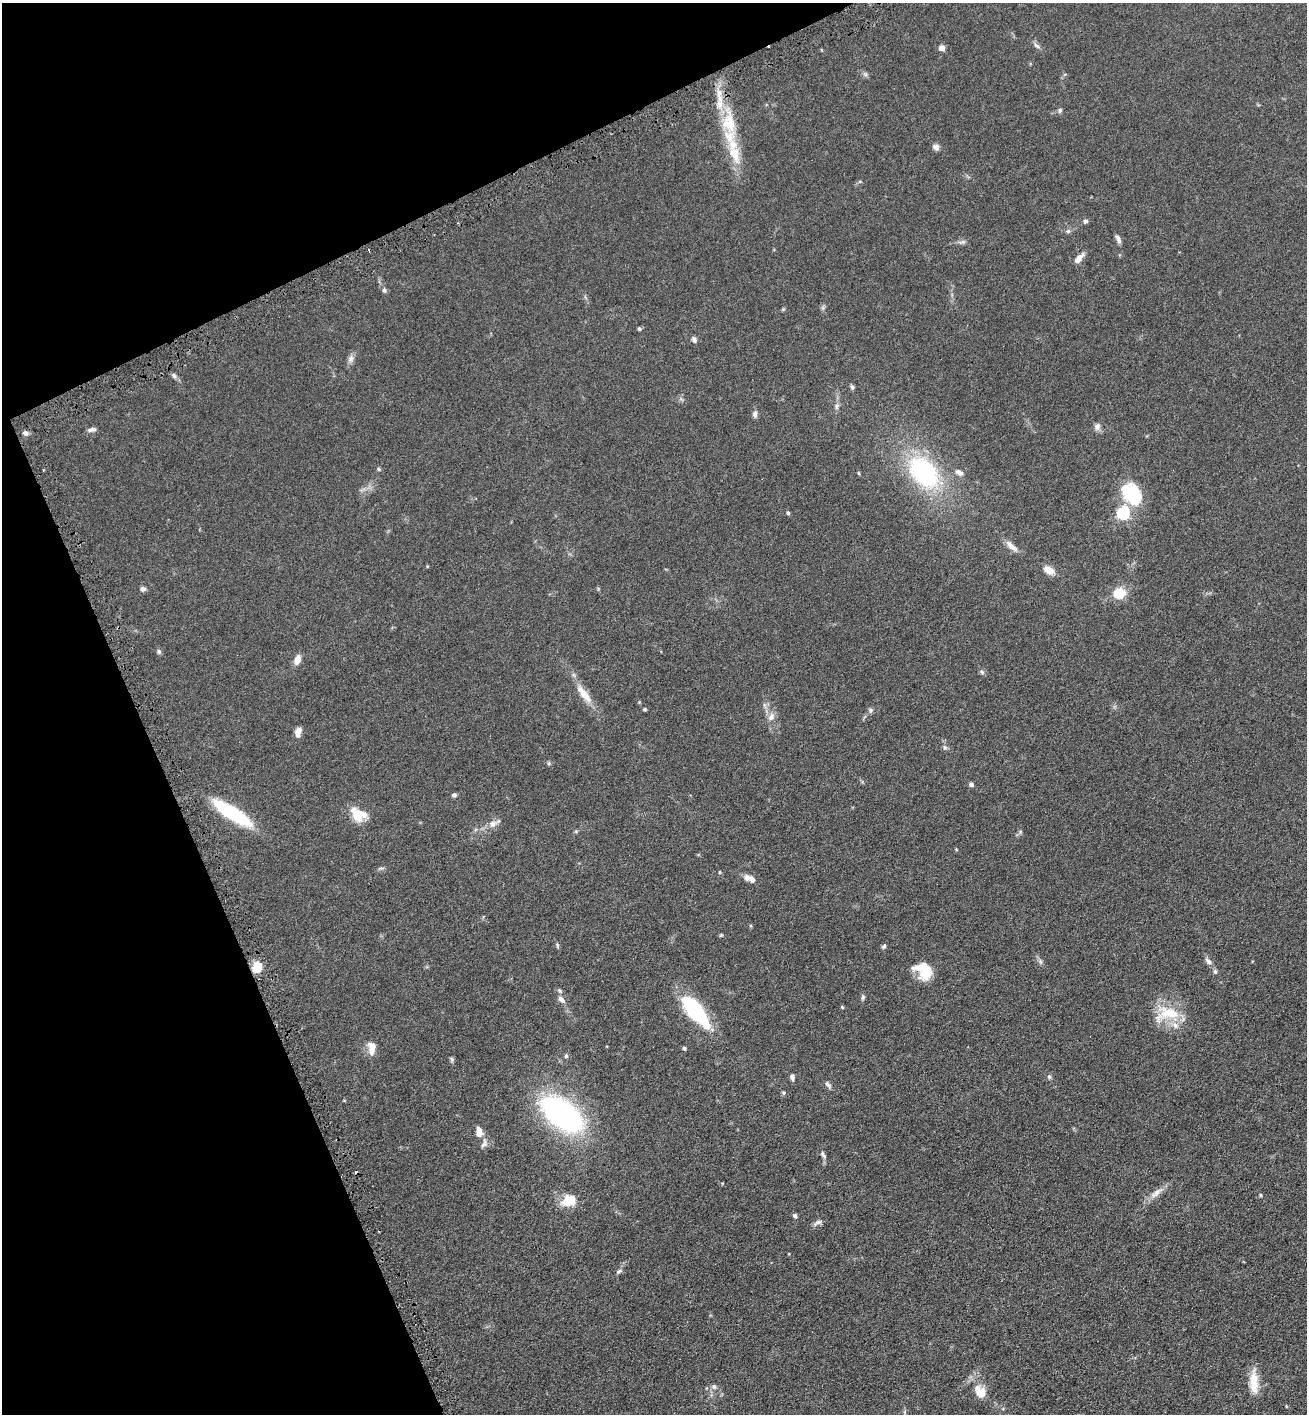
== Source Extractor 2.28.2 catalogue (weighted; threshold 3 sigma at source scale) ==
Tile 5 of 4 x 4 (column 1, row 2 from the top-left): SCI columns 149-1453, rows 2837-4248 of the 5654 x 5672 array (HDU 1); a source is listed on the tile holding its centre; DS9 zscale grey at full resolution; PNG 1309 x 1416 px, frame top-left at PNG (2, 3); no overlay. Shown black and unused: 22% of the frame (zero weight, under 3 of 6 exposures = <1% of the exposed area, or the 3 px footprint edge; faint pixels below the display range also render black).
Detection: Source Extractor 2.28.2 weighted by HDU 2 'WHT'; one run over the whole footprint, this tile lists its part. Background 0.0619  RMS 0.0058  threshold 0.0239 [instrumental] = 3 sigma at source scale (4.09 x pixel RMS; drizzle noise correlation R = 1.36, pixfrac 0.8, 0.05/0.05 arcsec/px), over >= 5 px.
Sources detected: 99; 1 inside a brighter object's white glare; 2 cosmic-ray / hot-pixel residue — not listed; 8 inside a brighter listed object's ellipse — not listed separately; the other 88 listed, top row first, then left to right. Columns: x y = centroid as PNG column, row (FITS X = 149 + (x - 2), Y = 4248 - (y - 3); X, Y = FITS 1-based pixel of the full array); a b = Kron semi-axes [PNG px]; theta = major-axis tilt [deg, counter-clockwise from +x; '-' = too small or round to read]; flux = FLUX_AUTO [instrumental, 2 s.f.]
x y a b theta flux
1036 45 11 6 -40 1.7
942 48 4 4 - 5.9
865 74 8 5 -45 1.2
1060 110 7 5 76 0.97
729 123 44 20 -81 26
936 147 8 7 - 2
1085 221 6 6 - 1.3
1068 231 6 6 - 1.1
1118 239 12 5 -64 1.9
962 242 13 4 12 1.5
1079 258 14 6 49 3.6
384 290 7 5 -68 1.2
823 308 7 4 -71 0.98
639 329 5 5 - 0.86
694 340 8 6 -61 1.6
351 359 11 8 68 2.3
174 375 9 6 -39 1.4
852 387 7 5 -74 0.98
681 399 6 5 - 0.98
837 406 9 6 66 1.7
755 414 7 6 - 1.9
1097 427 10 8 74 2.1
92 430 12 5 11 1.6
25 433 7 6 - 1.7
379 469 6 4 -24 0.75
924 472 32 22 -49 70
959 472 10 6 -25 2.6
1132 492 20 19 - 27
788 513 4 4 - 0.92
1123 513 6 6 - 83
1011 546 18 7 -41 3.7
1049 570 13 8 -25 4.7
142 589 6 5 - 1.7
1119 593 6 6 - 28
158 651 6 6 - 1.1
297 659 9 6 74 5.2
982 672 7 6 - 1.2
584 694 33 10 -53 8.7
645 709 5 4 - 0.68
871 710 7 6 - 1.1
771 717 12 8 55 3.2
299 730 7 6 - 2.4
945 747 6 6 - 1.2
549 763 6 5 - 0.77
971 784 5 5 - 1.5
454 795 6 5 - 1.2
232 813 45 12 -33 38
357 816 26 10 -62 7.5
493 824 14 8 30 3.5
1020 832 5 5 - 0.82
956 849 4 3 - 0.43
381 868 8 3 19 0.91
752 880 13 7 -46 2.7
721 935 6 3 45 0.56
557 945 7 4 -82 0.75
884 946 6 5 - 0.95
1040 961 9 5 -63 1.3
1208 961 10 7 -46 2.2
257 967 12 9 72 8
1215 971 7 5 -74 1.1
927 973 19 11 41 9.8
863 997 8 4 77 1
561 999 11 7 -46 2.6
842 1007 5 3 - 0.52
695 1011 40 16 -50 39
1169 1013 35 18 -12 18
372 1048 16 9 -89 5.8
684 1048 4 4 - 1.2
566 1056 6 5 - 0.9
452 1059 7 4 -88 0.87
792 1077 7 5 -77 1.6
1049 1077 6 5 - 0.99
828 1085 11 5 -52 1.4
783 1093 6 3 71 0.64
561 1114 42 21 -37 130
479 1132 12 8 -88 4.4
484 1143 16 8 68 2.5
823 1155 11 5 -61 1.5
1156 1193 23 8 38 4.6
1261 1195 5 4 - 0.6
569 1201 20 14 14 9.1
795 1216 5 5 - 1.2
818 1222 15 5 23 1.7
619 1271 9 5 30 1.2
1254 1382 30 10 -89 9.6
714 1387 8 6 -38 1.5
980 1391 20 14 -55 8.5
1286 1406 4 3 - 0.45
Overlapping masked pixels (flux is a lower limit): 1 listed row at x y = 729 123